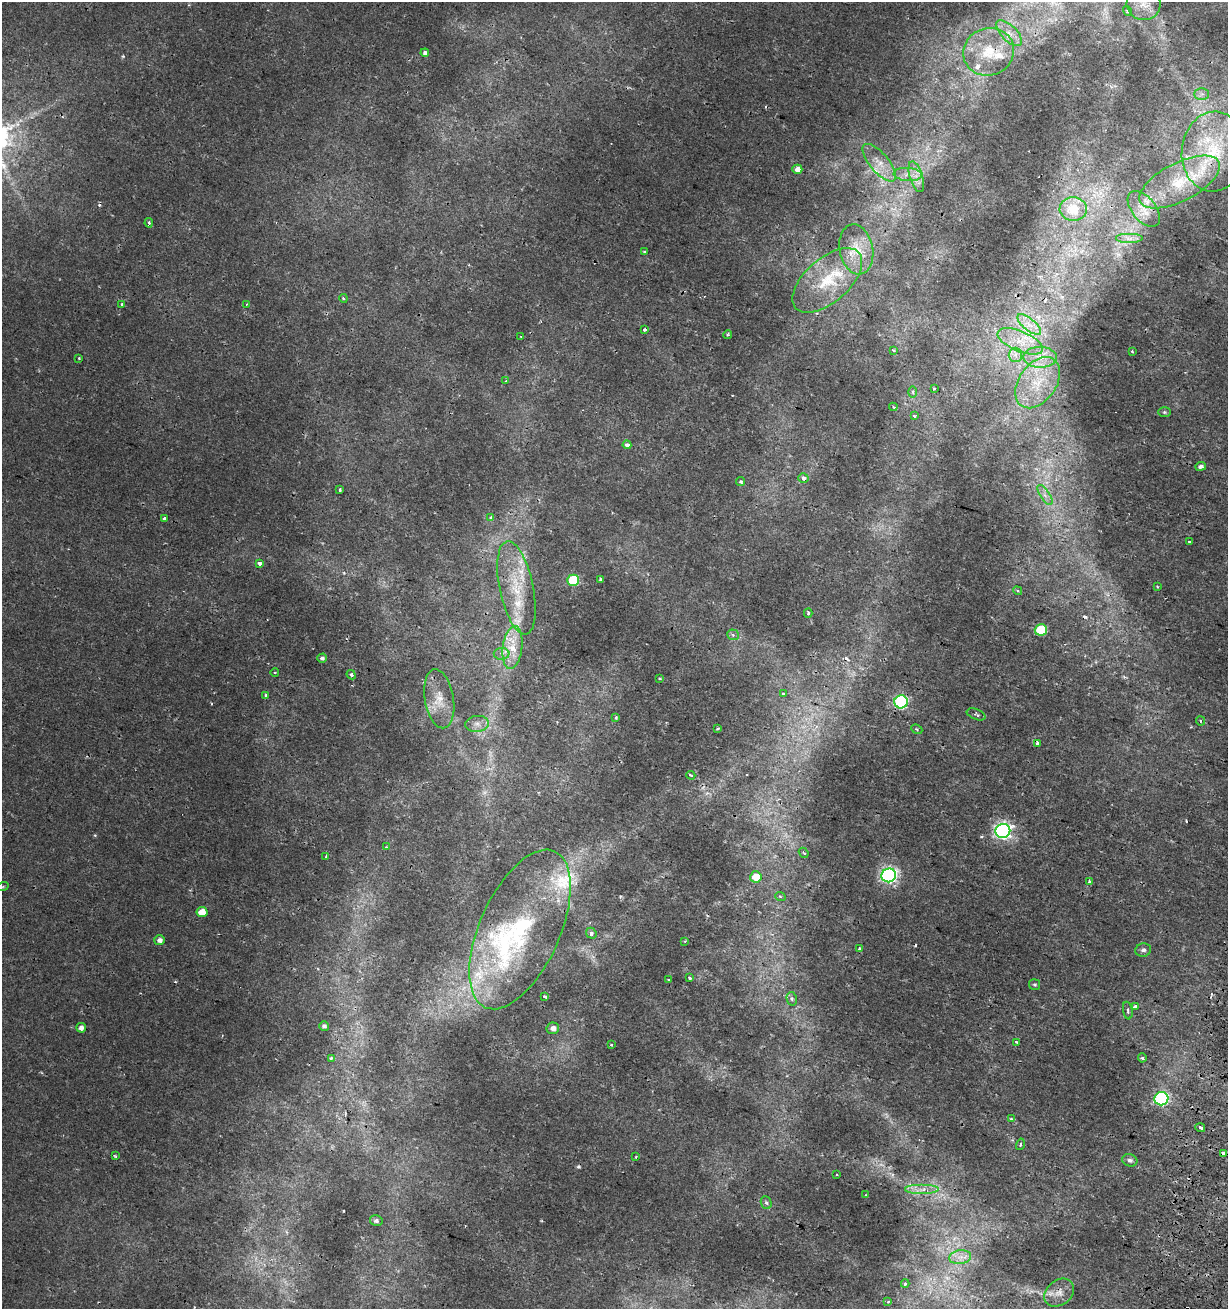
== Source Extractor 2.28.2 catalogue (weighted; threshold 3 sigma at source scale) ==
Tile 6 of 4 x 4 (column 2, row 2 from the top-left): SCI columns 1546-2771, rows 2623-3929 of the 5480 x 5255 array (HDU 1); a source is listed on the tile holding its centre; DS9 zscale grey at full resolution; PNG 1230 x 1311 px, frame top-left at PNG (2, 2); each listed source drawn as its Kron ellipse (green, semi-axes under 4 px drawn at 4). Shown black and unused: <1% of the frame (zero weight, under 2 of 3 exposures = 2% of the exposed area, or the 3 px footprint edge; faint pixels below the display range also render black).
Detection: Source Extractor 2.28.2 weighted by HDU 2 'WHT'; one run over the whole footprint, this tile lists its part. Background 0.00162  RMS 0.0025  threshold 0.0111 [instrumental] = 3 sigma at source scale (4.5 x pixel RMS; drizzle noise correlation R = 1.50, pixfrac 1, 0.0396/0.0396 arcsec/px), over >= 5 px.
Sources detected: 149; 3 too faint to see at this stretch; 14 cosmic-ray / hot-pixel residue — neither listed nor drawn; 10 inside a brighter listed object's ellipse — not listed separately; the other 122 listed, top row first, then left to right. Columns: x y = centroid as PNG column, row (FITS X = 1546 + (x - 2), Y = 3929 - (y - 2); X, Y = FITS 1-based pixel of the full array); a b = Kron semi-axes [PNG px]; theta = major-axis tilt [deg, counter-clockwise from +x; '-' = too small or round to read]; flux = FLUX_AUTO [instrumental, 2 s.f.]
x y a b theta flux
1144 4 17 15 -14 4.2
1128 11 5 4 - 0.46
1009 33 16 7 -45 2.5
989 52 26 23 22 9.9
425 53 4 3 - 0.95
1202 94 7 6 - 0.81
1214 152 40 32 85 21
879 163 23 9 -50 3.1
797 169 5 4 - 1.6
908 174 14 6 -4 1.9
916 177 16 6 -73 2.1
1180 182 44 19 27 13
1073 209 14 12 -3 6.8
1144 209 21 12 -51 3.4
149 223 5 4 - 0.48
1129 239 14 5 0 1.3
856 249 25 16 -79 5.5
644 252 4 3 - 0.26
827 280 42 22 41 12
343 298 4 3 - 0.3
122 304 3 3 - 0.79
247 304 4 2 - 0.19
1029 324 14 6 -39 2.1
644 329 3 3 - 1.1
728 334 5 3 - 0.27
521 337 4 3 - 0.19
1020 341 24 10 -23 5.3
893 350 4 3 - 0.4
1132 351 3 3 - 0.3
1015 355 7 6 - 1.2
1040 357 16 10 0 3.6
79 358 4 3 - 0.2
506 381 3 3 - 0.21
1038 383 28 18 55 9.5
934 388 3 3 - 0.36
913 392 6 4 -89 0.45
893 407 4 3 - 0.34
1164 412 6 5 - 0.36
914 416 4 4 - 1
627 445 4 4 - 1.2
1201 466 5 4 - 0.78
803 478 5 4 - 1.5
741 482 4 3 - 0.58
340 490 4 3 - 0.65
1045 495 11 5 -58 1.4
164 518 3 3 - 1.1
491 518 4 4 - 1.2
1189 542 3 3 - 0.58
260 563 4 3 - 1.3
600 579 3 3 - 0.42
573 580 6 5 - 15
1157 587 3 3 - 0.27
516 588 47 17 -78 12
1018 591 4 3 - 0.34
808 613 5 3 - 0.44
1041 630 6 5 - 12
733 635 6 5 - 0.62
513 647 22 9 83 5.8
502 654 8 6 -1 0.99
322 658 5 4 - 0.71
275 672 4 3 - 0.27
351 675 5 4 - 0.68
659 678 3 2 - 0.43
783 694 3 3 - 1.1
266 695 4 3 - 0.4
439 699 30 14 -80 5.4
901 702 6 6 - 41
976 714 10 5 -21 0.63
616 717 4 3 - 0.4
1200 721 4 3 - 0.34
477 724 12 8 5 1.6
718 728 3 3 - 0.29
917 729 6 4 -24 0.37
1038 744 4 3 - 0.98
691 775 4 3 - 0.59
1003 831 7 7 - 89
386 847 4 3 - 0.28
804 853 5 3 - 0.34
326 856 3 3 - 0.34
889 875 7 6 - 77
756 877 6 5 - 4.7
1089 881 3 3 - 0.5
3 886 6 4 20 0.25
780 896 5 3 - 0.27
202 912 5 5 - 3.9
520 929 85 40 66 45
591 933 5 5 - 1
159 940 5 5 - 1.1
685 941 3 2 - 0.42
859 949 3 3 - 1.1
1143 950 8 6 18 0.89
690 978 3 3 - 0.8
669 980 3 3 - 0.24
1034 985 5 5 - 0.41
545 996 4 3 - 0.54
792 999 7 5 -77 0.71
1135 1007 4 3 - 1.7
1128 1010 9 4 -80 0.64
324 1026 5 5 - 0.65
81 1028 5 4 - 1
553 1028 6 5 - 1.3
1017 1042 3 3 - 0.65
611 1045 4 2 - 0.21
331 1058 4 3 - 0.5
1142 1058 4 4 - 0.44
1161 1099 7 6 - 44
1011 1119 4 4 - 0.34
1200 1128 5 3 - 2.8
1020 1144 6 3 73 0.35
1224 1153 4 3 - 1.4
115 1156 3 2 - 0.25
636 1157 3 3 - 0.25
1130 1160 7 6 - 0.73
837 1174 3 2 - 0.34
922 1190 17 5 0 2.1
866 1195 4 4 - 0.19
766 1203 7 5 -67 0.55
376 1221 6 5 - 0.74
960 1257 11 7 8 1.5
905 1283 4 3 - 0.66
1059 1293 16 12 39 2.6
888 1302 4 3 - 0.39
Overlapping masked pixels (flux is a lower limit): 4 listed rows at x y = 989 52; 901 702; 520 929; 1059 1293
Isophote crosses this tile's border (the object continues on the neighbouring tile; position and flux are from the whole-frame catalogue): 1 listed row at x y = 1144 4
Unlisted compact peaks at least as high as the median listed source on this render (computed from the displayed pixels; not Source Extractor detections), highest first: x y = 123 56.